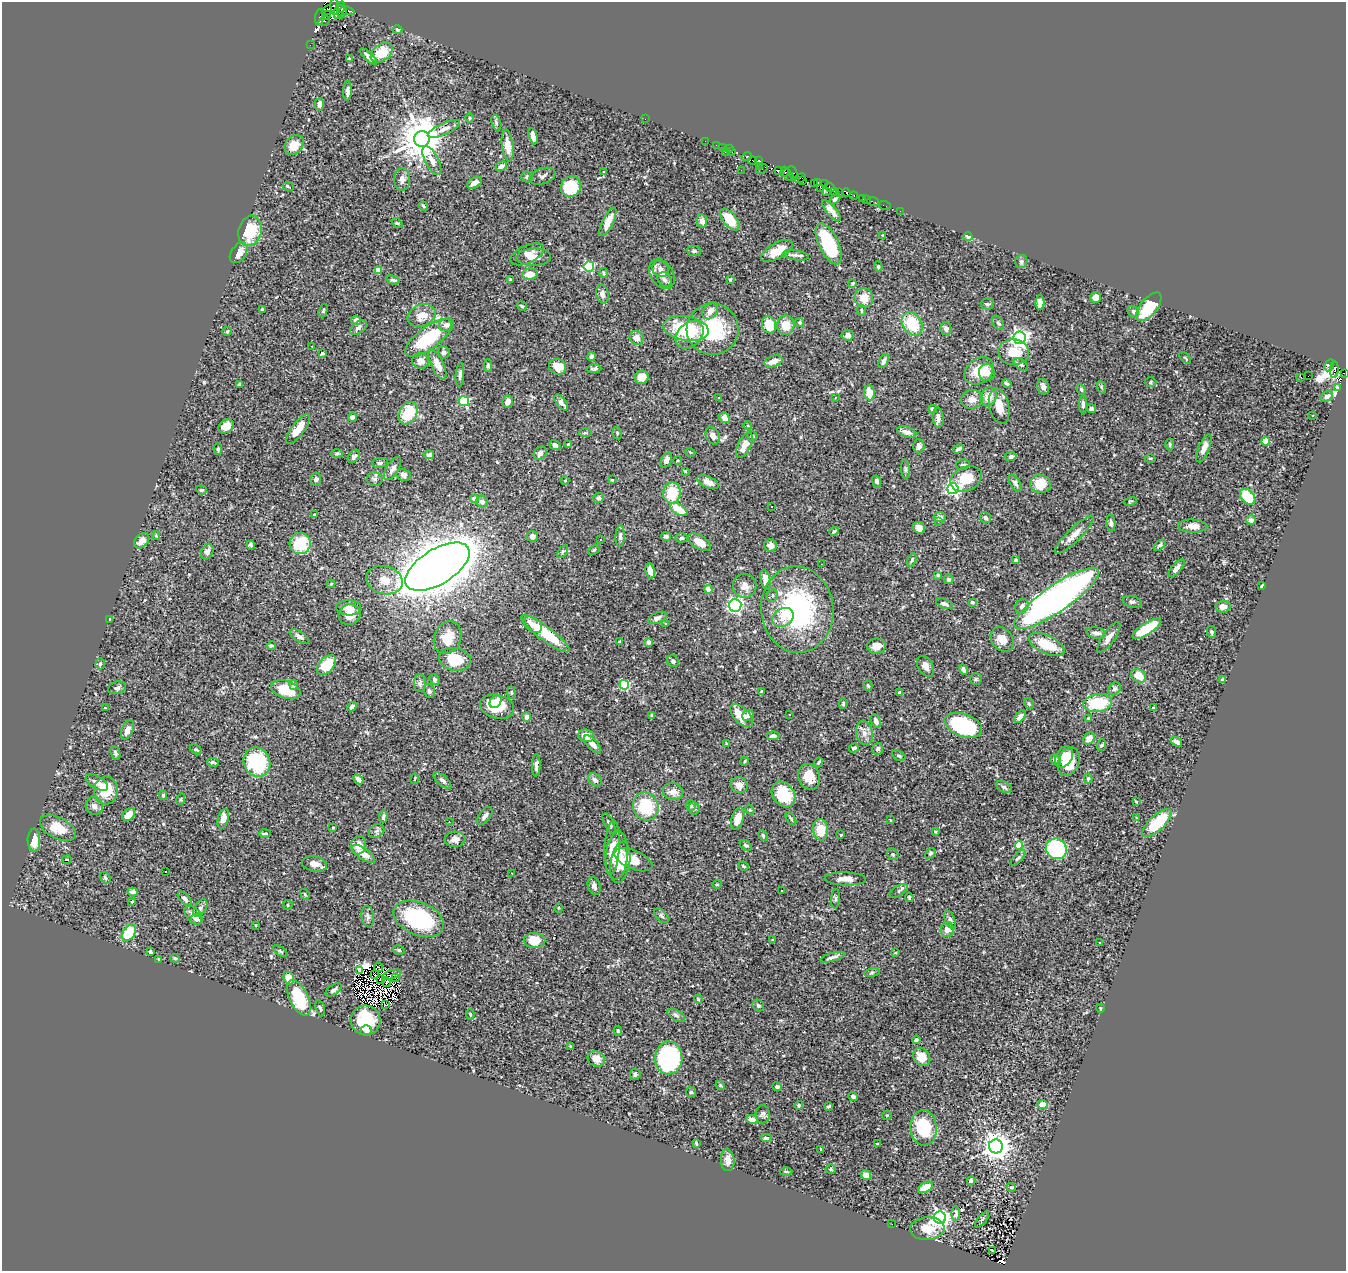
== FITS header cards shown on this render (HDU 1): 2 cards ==
NAXIS1  =                 1344
NAXIS2  =                 1269

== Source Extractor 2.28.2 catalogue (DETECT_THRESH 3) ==
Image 1344 x 1269 px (HDU 1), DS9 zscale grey, 1 PNG px = 1 image px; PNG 1348 x 1273 px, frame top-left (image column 1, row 1269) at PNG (2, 2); each listed source drawn as its Kron ellipse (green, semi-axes under 4 px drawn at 4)
Background 0.458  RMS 0.014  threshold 0.0433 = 3 sigma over >= 5 px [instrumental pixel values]
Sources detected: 540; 16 with non-positive FLUX_AUTO (blend fragments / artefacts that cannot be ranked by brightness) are neither listed nor drawn; of the other 524, the 500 brightest by FLUX_AUTO listed and drawn (24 fainter detections omitted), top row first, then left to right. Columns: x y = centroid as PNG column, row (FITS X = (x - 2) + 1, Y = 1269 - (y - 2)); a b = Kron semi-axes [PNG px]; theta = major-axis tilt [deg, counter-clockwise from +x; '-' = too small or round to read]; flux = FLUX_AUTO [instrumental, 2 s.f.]
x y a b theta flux
335 6 8 2 -88 83
328 10 5 2 - 200
339 10 9 4 67 480
345 10 9 3 -17 550
342 13 6 3 64 880
327 15 4 4 - 2700
319 17 8 3 84 300
324 21 6 3 29 110
398 30 5 4 - 1.3
310 45 2 2 - 5.1
382 53 12 8 37 24
369 57 11 4 -43 4.3
349 58 3 3 - 0.71
347 91 10 4 87 3.2
319 104 6 4 89 3.6
469 118 5 3 - 0.97
645 119 2 2 - 27
496 123 8 4 -72 1.8
444 129 17 5 25 6.1
533 136 8 4 -74 4.9
422 139 8 7 - 3600
705 141 2 2 - 5.3
294 145 11 8 49 14
508 145 16 5 -82 12
716 145 2 2 - 8.4
723 147 3 2 - 14
729 149 2 2 - 14
725 152 2 2 - 48
732 152 3 2 - 3.3
747 156 5 3 - 210
432 160 16 6 -62 6.5
753 161 4 3 - 420
758 161 4 4 - 270
501 166 6 4 29 2.6
759 166 2 2 - 11
762 169 6 2 35 13
741 170 2 2 - 1.6
603 171 3 2 - 1.1
779 171 4 3 - 300
785 172 5 3 - 410
793 173 7 4 -65 91
788 175 7 2 -48 53
543 176 13 8 19 3.3
527 177 5 5 - 1.7
800 178 6 3 27 100
402 179 11 8 -90 5.3
803 181 3 3 - 140
818 182 3 3 - 220
475 183 8 5 30 5.2
814 183 3 2 - 94
825 184 3 2 - 2.2
288 186 6 3 -24 1.6
571 187 11 9 58 31
830 187 5 3 - 41
821 188 3 3 - 110
827 191 3 3 - 9.8
834 192 3 2 - 1.3
839 193 2 2 - 5.1
846 193 4 3 - 390
854 195 4 3 - 74
863 198 3 3 - 25
835 199 6 4 46 1.9
867 199 3 3 - 15
873 201 6 2 -19 8.2
423 206 5 4 - 1.7
885 206 6 2 -19 8.3
831 211 13 5 -50 6.7
900 211 2 2 - 3.4
730 220 13 6 -50 23
702 221 7 5 -79 5.7
608 222 15 5 64 11
397 223 6 4 -42 1.1
250 231 15 11 73 33
883 235 3 2 - 0.73
968 237 4 4 - 11
829 244 22 9 -65 56
694 251 7 5 -5 2.4
777 251 17 8 29 16
239 253 11 7 56 8.7
527 254 18 9 25 6.8
796 255 13 5 -8 3.5
534 257 17 8 3 8.5
1021 261 6 6 - 2
589 266 5 5 - 95
878 266 5 3 - 1.2
661 269 9 7 -32 4.8
379 270 4 4 - 15
604 273 5 3 - 1
530 274 8 6 9 11
662 274 16 11 -57 9.4
510 279 3 2 - 0.88
730 279 3 3 - 1.2
393 280 7 4 -15 1.7
664 280 8 6 -47 3.3
853 283 4 3 - 1
602 294 9 6 -79 4.2
1095 297 5 5 - 7.5
864 298 10 9 - 11
1040 303 7 4 88 5.9
987 304 6 5 - 1.9
522 306 5 3 - 1.3
1149 307 17 8 51 34
262 309 3 2 - 0.7
862 310 6 4 -79 1.5
323 311 7 4 72 1.2
710 311 9 6 51 6
1133 311 6 5 - 3
422 315 14 10 23 12
356 320 5 4 - 5
800 322 4 4 - 1.3
998 323 8 5 -58 2.1
912 324 13 9 -57 34
447 325 8 6 20 4.9
769 325 8 7 - 22
786 325 9 8 - 14
359 327 9 5 38 3.3
686 328 23 12 -9 53
713 329 26 25 - 66
946 329 6 5 - 3.6
227 331 5 4 - 1.1
690 335 16 11 44 15
848 335 6 5 - 4.6
428 338 28 11 37 57
636 338 7 6 - 6.4
1020 338 6 6 - 350
312 346 3 3 - 3.3
444 352 6 6 - 2.6
1014 352 15 13 -4 19
322 353 3 3 - 1.5
591 357 4 4 - 2
1185 358 7 2 -45 0.79
420 361 8 7 - 7.1
773 361 9 5 18 8.3
884 361 7 4 66 3.8
437 364 16 6 -64 9.7
1021 364 8 5 -38 2
1329 365 6 4 60 150
488 366 6 4 89 1.7
558 367 9 7 -27 13
594 369 7 4 2 2.2
1334 370 8 3 86 160
979 371 16 12 38 23
987 372 8 8 - 7.8
1344 373 2 2 - 46
460 375 12 4 85 2.6
1308 376 2 2 - 240
641 377 7 6 - 9.9
1301 377 2 2 - 2.9
1150 382 6 4 1 1.5
1007 384 5 3 - 1.8
239 385 4 4 - 2.4
1043 387 8 5 -76 3.3
1101 387 7 4 -71 1.2
1338 388 3 2 - 9.8
1081 389 5 4 - 1.8
869 393 7 5 -84 11
1327 396 6 5 - 4.9
988 397 10 8 63 9.7
718 398 3 2 - 1.4
835 398 2 2 - 0.74
972 399 11 9 12 6.4
464 401 5 5 - 91
508 402 6 5 - 5.2
561 402 9 5 -52 4.1
1083 404 9 4 89 3.3
999 406 18 9 -76 13
933 409 4 4 - 3
1091 409 4 4 - 3.1
408 413 12 8 60 32
1313 415 3 2 - 1
352 417 5 4 - 4.7
724 418 6 5 - 5.3
938 418 10 5 -85 5.9
226 426 8 6 33 7.7
748 426 4 3 - 0.74
298 429 18 6 54 16
907 432 10 5 -16 5.6
585 433 6 3 0 1
617 433 6 4 -80 1.3
712 436 9 6 -65 4.4
752 436 5 4 - 1.9
1265 441 4 4 - 28
568 444 3 2 - 1.1
1170 444 6 4 -88 1.6
555 445 6 4 -36 2.9
744 445 14 6 64 11
919 446 7 6 - 3.7
1204 448 15 5 68 7.2
218 449 5 4 - 1.3
958 449 5 3 - 2.5
690 452 5 3 - 0.89
337 453 6 4 1 1.3
540 453 7 6 - 4.5
429 455 5 4 - 3.7
354 456 7 5 49 2.3
1011 456 6 4 12 3.4
1150 458 5 3 - 1
666 460 8 5 66 3.5
678 460 4 3 - 0.8
380 463 8 5 7 2.1
963 465 7 5 11 2.2
393 469 13 6 59 4.8
905 469 10 4 -85 1.8
685 471 3 3 - 1
403 475 7 6 - 3.2
316 479 6 5 - 2.3
375 479 8 7 - 2.9
966 479 16 12 24 22
612 480 3 2 - 0.84
565 481 4 3 - 0.74
877 481 6 4 -74 2.6
708 482 11 5 -25 5.9
1015 483 9 5 -59 2.6
1040 484 10 9 - 20
953 489 6 5 - 230
201 490 5 4 - 1.4
672 493 10 8 86 27
1248 497 9 6 -47 38
599 498 5 5 - 2.4
474 499 4 4 - 10
1130 501 6 3 13 0.87
482 502 6 5 - 5.5
771 506 2 2 - 0.74
679 509 9 5 -32 22
314 515 3 3 - 1.2
939 517 6 5 - 4.1
985 518 6 5 - 2.5
1251 520 5 4 - 4.3
938 522 3 2 - 1.1
1111 523 8 3 -84 2.4
1193 526 15 6 -2 7
919 528 6 5 - 5.2
834 531 5 4 - 1.5
1074 535 26 6 44 8.9
156 536 4 4 - 0.94
532 536 5 5 - 4
620 536 10 4 87 2.7
666 536 5 4 - 1.8
682 538 6 4 2 1.5
600 539 2 2 - 0.79
142 541 9 6 45 7.4
699 542 12 6 -32 9.5
300 544 10 10 - 37
251 545 4 4 - 1.8
770 545 6 6 - 4.3
1160 545 7 3 42 2.4
594 550 6 4 27 1.2
563 551 7 4 58 1.6
207 552 8 5 67 3.5
912 560 7 4 70 1.4
1015 560 3 3 - 1.2
821 564 2 2 - 0.9
437 567 36 17 32 3300
1176 568 11 4 50 4.3
650 571 7 4 -81 5.5
938 575 4 4 - 1.5
949 579 5 4 - 2
385 580 18 14 -14 16
765 580 10 5 -79 9.7
331 584 4 3 - 0.99
745 586 12 11 - 7.2
1262 586 4 2 - 1
708 589 4 4 - 9.3
772 596 6 5 - 2.3
1056 598 50 13 35 510
972 602 4 3 - 2.1
1132 602 10 5 -15 2.6
944 604 9 4 -22 3.6
735 605 6 6 - 160
1022 606 7 6 - 3.3
1223 607 7 6 - 5.4
349 608 12 7 -2 5.7
797 610 43 36 -84 140
350 615 11 10 - 9.8
657 618 10 5 24 3.8
783 618 11 8 34 9.8
110 619 3 3 - 2.1
666 624 4 3 - 1.4
533 625 10 6 -36 5.4
1147 629 16 5 33 45
1211 632 6 4 -77 1.6
1096 633 9 5 -11 4.5
545 634 29 7 -37 41
299 636 11 5 -31 3.2
1109 637 18 6 55 6.7
448 638 17 13 67 17
1002 639 13 10 -54 10
619 642 4 3 - 0.82
648 642 4 4 - 6.8
1047 645 19 9 -25 27
271 646 4 4 - 1.7
876 646 9 7 5 6.5
455 659 16 11 -10 27
673 661 6 5 - 2.7
100 664 5 4 - 1.6
326 665 11 7 47 24
925 666 11 7 -58 5.5
964 670 5 3 - 2.9
1139 676 8 6 -32 13
976 679 6 6 - 1.7
434 680 6 4 -50 1.9
1223 680 4 3 - 2.5
420 683 9 6 90 3
293 685 5 4 - 2.5
624 685 5 4 - 72
868 686 5 4 - 1.2
117 688 9 6 16 2.9
1114 689 7 5 53 2
286 690 15 9 -18 24
429 691 7 5 -71 2.5
511 692 6 4 -84 1.2
761 692 4 3 - 1.8
899 692 4 3 - 1.2
496 701 7 5 52 4.3
843 703 5 4 - 1.4
1098 703 14 9 9 47
1029 704 6 4 -59 1.6
352 706 5 4 - 2.6
497 707 17 11 -15 28
105 708 3 3 - 0.97
1153 708 3 3 - 1.3
789 714 3 2 - 0.76
652 715 4 3 - 1.5
741 715 14 7 -45 19
748 716 6 5 - 3.7
1020 716 7 4 52 4.1
527 717 4 4 - 3.7
1089 718 4 3 - 1.3
876 721 7 4 -66 3.7
963 725 20 11 -20 72
127 730 10 5 67 5.9
864 733 12 8 -79 6
586 736 8 6 -12 9.8
773 736 6 4 6 3.4
1089 738 6 5 - 7.4
1176 742 6 4 -34 4.2
592 744 11 5 -48 5.5
727 744 4 3 - 0.81
1102 745 6 4 70 1.2
854 748 5 4 - 2.2
196 749 6 4 -25 1.6
878 749 6 5 - 2.8
115 753 7 4 -70 2.5
899 756 7 5 -28 1.7
1064 757 11 8 60 11
1056 760 6 4 -42 4.1
745 761 4 3 - 0.97
1069 761 15 10 69 23
213 762 6 3 -10 1.4
257 762 15 13 -67 75
818 762 5 4 - 1.8
536 765 11 4 87 4
809 777 13 10 -67 16
358 779 6 4 -43 3.8
415 779 5 2 - 0.79
1088 779 5 4 - 1.2
442 780 11 5 -40 3
595 780 8 5 -42 4
97 783 12 6 -30 6.6
739 785 8 8 - 7.8
1004 787 8 5 -28 2.5
106 791 14 12 87 24
673 792 10 8 -8 6.8
783 794 14 10 -54 38
163 795 5 4 - 1.9
181 799 6 3 73 1
1136 802 3 2 - 0.81
94 806 9 8 - 4.5
691 806 5 5 - 1.6
646 807 14 12 -65 44
694 808 6 5 - 1.8
750 810 5 3 - 1
129 815 7 5 46 9
485 816 10 5 53 3.7
383 817 6 4 83 2.6
1137 818 4 4 - 0.92
223 819 10 5 75 8
738 819 11 6 69 8.3
791 819 7 3 -56 1.3
890 820 4 3 - 1.1
449 822 2 2 - 0.75
1157 823 19 7 44 41
609 824 11 4 -63 2.8
58 828 19 10 -26 16
333 828 3 3 - 1.4
820 830 11 7 -81 18
376 831 8 6 34 2.9
935 831 3 3 - 1.2
265 833 6 2 1 1.3
763 835 6 4 -64 1.3
841 835 3 2 - 0.93
455 839 10 7 5 4.8
34 840 12 6 -89 12
358 845 9 7 73 6.9
746 845 7 4 -39 1.8
1019 845 4 4 - 37
612 847 27 7 87 14
1056 849 11 10 - 96
930 853 6 4 45 1.7
363 854 13 5 -35 10
893 854 6 5 - 1.6
617 855 24 11 85 19
1018 858 10 4 47 2
67 860 4 3 - 8.4
633 860 20 9 -22 16
620 862 21 9 81 16
314 864 12 7 -10 7
743 866 5 3 - 1.3
165 872 3 2 - 1
512 873 3 2 - 0.74
105 878 6 4 -53 1.7
845 879 20 6 -2 6.9
717 884 4 4 - 1.1
594 886 9 6 -72 3.6
782 890 3 3 - 1.7
899 891 10 5 33 2.2
133 892 5 4 - 3.2
305 894 6 4 -68 1.4
909 897 4 3 - 1.4
185 899 9 4 -47 4.5
835 899 10 4 85 1.8
132 901 3 2 - 0.7
288 905 5 4 - 1.1
200 908 9 5 58 2.7
558 908 5 3 - 0.95
193 915 11 6 -49 7
661 916 9 5 -47 2.2
368 917 11 6 -83 3.3
197 919 6 5 - 3.8
419 919 26 16 -23 82
950 920 9 5 -65 2.2
256 925 3 2 - 0.86
947 929 7 6 - 7.2
129 933 9 6 55 33
534 940 11 7 -1 19
773 940 4 3 - 0.94
1100 942 3 2 - 1.1
399 950 6 4 -16 1.4
280 951 8 4 -36 1.4
150 952 3 3 - 1.5
895 953 3 2 - 0.75
832 957 12 4 16 3.4
175 958 5 3 - 1.3
159 959 3 3 - 1.1
378 967 4 2 - 1.1
360 971 3 2 - 1.1
872 973 8 4 9 1.7
374 974 3 2 - 0.96
392 975 10 2 16 0.72
289 978 6 5 - 13
395 978 2 2 - 0.89
381 979 3 2 - 0.91
386 982 5 3 - 1.5
334 990 9 5 35 2.8
299 998 19 9 -64 49
698 999 4 3 - 0.89
386 1005 3 2 - 0.97
758 1005 6 5 - 1.9
320 1008 8 3 -76 1.5
1100 1008 4 3 - 0.77
470 1014 5 4 - 1
676 1015 10 5 -30 2.5
366 1020 15 15 - 35
366 1031 5 5 - 2.5
618 1031 5 4 - 1.4
916 1040 4 3 - 3.3
571 1046 3 3 - 1.1
922 1057 10 8 -53 11
669 1058 16 13 88 120
596 1059 9 7 -24 10
635 1074 6 5 - 2.2
720 1085 5 4 - 0.99
777 1087 5 4 - 2.1
691 1092 5 5 - 1.4
853 1097 5 4 - 3.7
799 1105 4 4 - 1.6
1043 1105 5 4 - 12
829 1106 4 3 - 1.5
763 1114 9 7 -89 2.5
887 1115 5 4 - 1.2
752 1119 6 4 -5 7.6
924 1128 18 13 -86 45
766 1138 6 4 0 2.4
696 1143 4 3 - 1.7
877 1144 4 2 - 0.91
996 1146 7 7 - 1200
821 1149 3 2 - 0.92
728 1160 11 6 -85 6.9
831 1169 5 4 - 1.4
786 1171 6 4 -1 1.3
866 1175 5 4 - 7.8
971 1181 4 4 - 3.3
925 1187 8 5 28 16
1011 1187 4 3 - 2.1
956 1214 7 3 86 2.7
940 1218 6 6 - 420
982 1219 10 3 50 1.5
892 1224 2 2 - 0.74
927 1228 17 11 3 17
993 1251 3 2 - 2.5
At the frame edge (FLAGS 8, measured only in part): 1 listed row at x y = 1344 373
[24 fainter detections neither listed nor drawn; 16 non-positive-flux detections neither listed nor drawn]